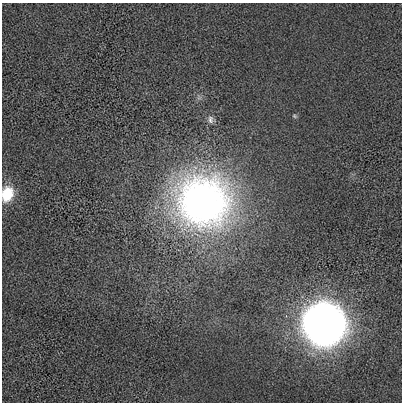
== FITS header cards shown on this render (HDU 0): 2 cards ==
NAXIS1  =                  400 / length of data axis 1
NAXIS2  =                  400 / length of data axis 2

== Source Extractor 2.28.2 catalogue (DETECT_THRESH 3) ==
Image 400 x 400 px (HDU 0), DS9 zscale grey, 1 PNG px = 1 image px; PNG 404 x 404 px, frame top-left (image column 1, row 400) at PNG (2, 3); no overlay
Background 65.1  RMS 690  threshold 2060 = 3 sigma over >= 5 px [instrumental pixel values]
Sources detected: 5; all 5 listed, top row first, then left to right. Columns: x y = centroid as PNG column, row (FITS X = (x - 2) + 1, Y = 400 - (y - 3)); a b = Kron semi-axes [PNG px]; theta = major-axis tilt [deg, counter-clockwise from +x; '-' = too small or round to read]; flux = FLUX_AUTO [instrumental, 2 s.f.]
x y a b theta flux
294 116 5 5 - 6.8e+04
210 120 11 7 -80 1.9e+05
7 194 16 11 73 1.3e+06
203 201 58 56 -21 2.4e+07
324 324 18 17 - 1.1e+08
At the frame edge (FLAGS 8, measured only in part): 1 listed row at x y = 7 194